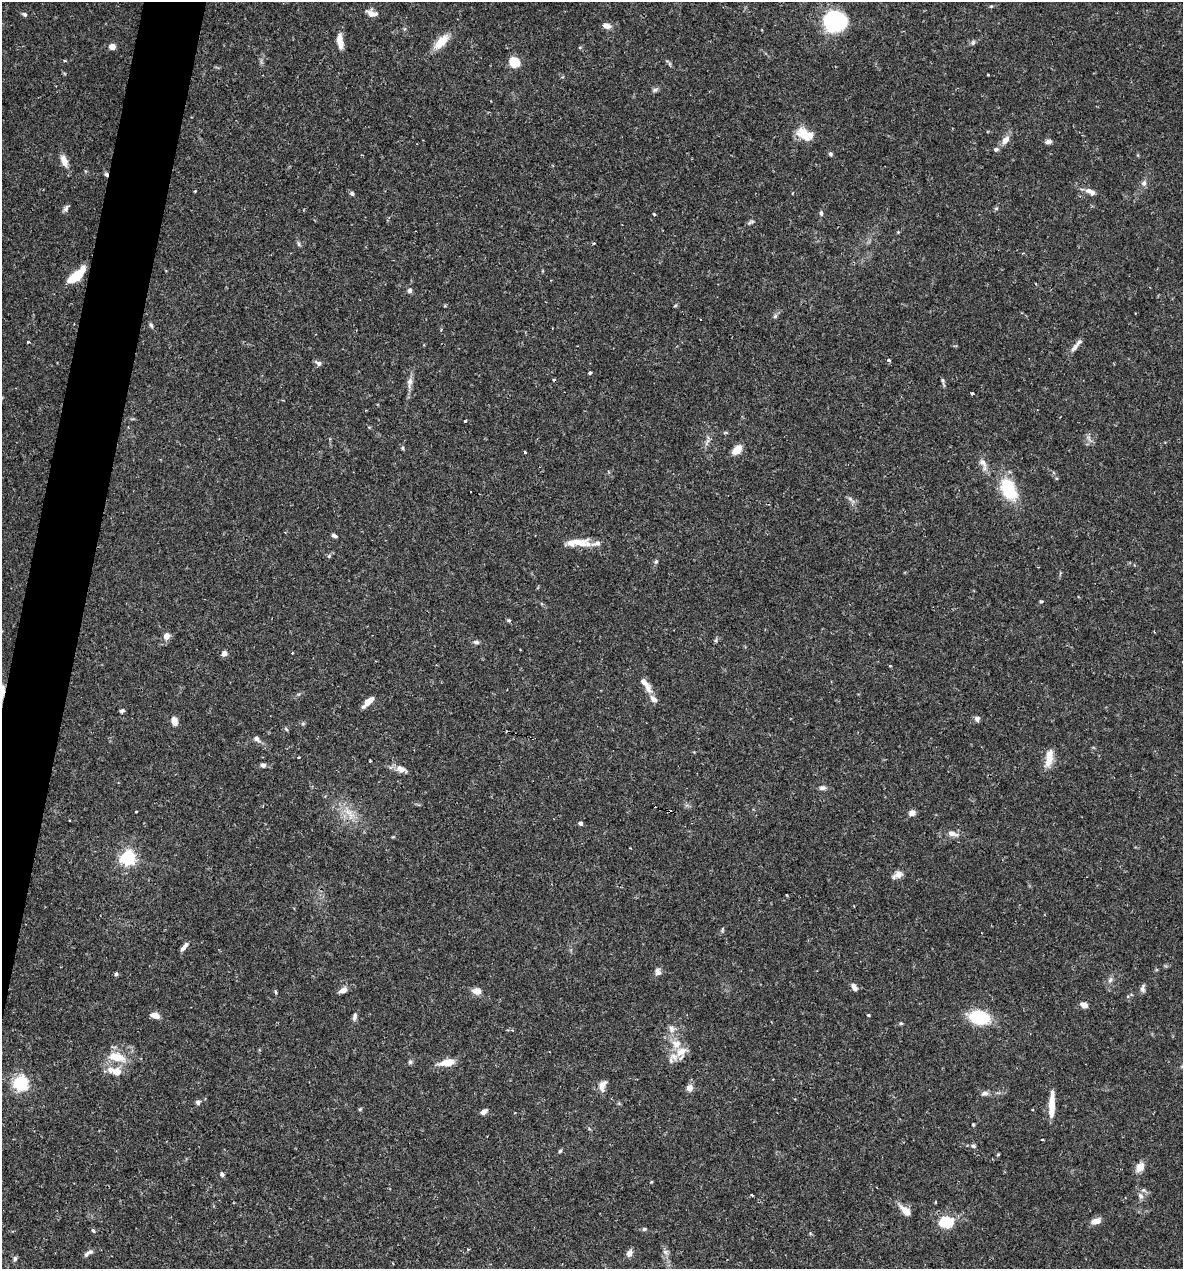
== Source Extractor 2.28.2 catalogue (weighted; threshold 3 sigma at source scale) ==
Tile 7 of 4 x 4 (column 3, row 2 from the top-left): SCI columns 2609-3789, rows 2537-3803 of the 5092 x 5073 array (HDU 1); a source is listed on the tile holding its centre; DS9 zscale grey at full resolution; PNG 1185 x 1271 px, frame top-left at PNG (2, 2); no overlay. Shown black and unused: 4% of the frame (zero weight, under 2 of 3 exposures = <1% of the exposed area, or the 3 px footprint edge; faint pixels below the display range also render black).
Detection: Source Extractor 2.28.2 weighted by HDU 2 'WHT'; one run over the whole footprint, this tile lists its part. Background 0.0709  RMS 0.0039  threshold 0.0176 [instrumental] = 3 sigma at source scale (4.5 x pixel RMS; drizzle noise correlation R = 1.50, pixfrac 1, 0.05/0.05 arcsec/px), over >= 5 px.
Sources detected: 142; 4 cosmic-ray / hot-pixel residue — not listed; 8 inside a brighter listed object's ellipse — not listed separately; the other 130 listed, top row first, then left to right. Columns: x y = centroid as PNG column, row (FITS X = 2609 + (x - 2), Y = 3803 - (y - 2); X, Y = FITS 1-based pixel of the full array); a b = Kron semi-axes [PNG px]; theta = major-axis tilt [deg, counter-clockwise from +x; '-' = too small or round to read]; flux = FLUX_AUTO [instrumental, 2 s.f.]
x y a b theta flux
371 13 12 7 -20 2.6
24 14 6 5 - 0.77
834 21 14 13 - 58
606 26 11 7 -14 2
340 41 18 7 -82 4
441 42 16 8 47 8.2
973 43 8 5 64 0.76
112 46 6 5 - 3.2
65 61 5 3 - 0.36
514 62 9 8 - 8.7
988 75 4 2 - 0.3
655 90 8 5 27 0.93
805 135 25 14 -39 6.2
1005 140 12 7 51 2.6
1048 142 8 5 7 1.1
996 149 7 5 10 0.79
830 154 5 5 - 0.74
64 161 16 8 -69 3.2
106 174 5 4 - 0.98
1144 183 8 7 - 1.3
195 191 3 2 - 0.36
1091 192 15 6 -24 2.4
352 194 6 5 - 0.79
66 208 9 5 68 1.1
996 208 6 4 1 0.53
821 213 7 5 -89 0.73
654 214 3 3 - 0.52
751 222 11 4 24 0.84
898 232 4 4 - 0.36
594 243 3 3 - 0.37
299 244 7 4 -71 0.64
76 276 15 6 41 16
410 290 6 6 - 1.1
675 306 6 3 20 0.42
775 316 6 5 - 0.75
151 325 8 5 -62 0.73
1075 347 15 6 50 2
888 360 4 4 - 0.95
318 363 9 6 -27 1.1
590 373 4 3 - 0.66
943 380 6 5 - 0.68
410 382 16 7 82 2.4
972 393 4 3 - 1.3
465 421 3 3 - 0.7
402 448 6 4 -89 0.49
737 450 8 6 43 6.8
525 452 3 3 - 0.41
983 463 13 8 -49 2.4
1009 489 28 16 -64 16
850 499 8 4 -37 0.97
334 536 7 4 -22 0.94
580 543 28 11 -4 6.4
329 556 6 5 - 0.63
656 561 6 4 63 0.7
1041 601 4 4 - 0.47
509 620 5 4 - 0.59
166 636 8 7 - 2.5
716 640 6 4 73 0.58
476 642 9 5 -14 0.93
224 653 6 6 - 1.7
292 653 3 3 - 0.32
890 666 3 3 - 0.47
646 685 25 7 -55 3.8
368 702 13 5 44 4.3
122 711 6 4 29 0.77
977 719 7 6 - 1.3
174 721 11 7 -76 2.2
257 739 8 6 -52 1.4
299 757 3 2 - 0.37
1049 757 23 8 81 5.3
370 761 2 2 - 0.37
263 765 5 5 - 1.2
401 769 16 8 -14 2.8
822 788 9 6 7 1.1
136 811 3 2 - 0.29
349 813 22 9 -52 5.5
912 813 7 6 - 2.1
581 823 4 4 - 1.4
952 834 15 6 -14 2.4
630 848 2 2 - 0.28
128 858 6 6 - 100
897 875 13 7 26 2.5
183 948 9 5 38 1.3
658 972 10 7 -79 1.6
116 974 5 4 - 0.63
1110 980 8 4 45 0.98
854 987 9 6 -62 1.7
1143 988 10 5 83 1.2
343 990 10 6 28 2.3
275 991 5 4 - 0.62
476 991 10 7 -11 2.9
1084 1005 7 6 - 2.5
868 1015 3 3 - 0.53
155 1016 10 6 -16 2.5
355 1016 12 5 76 1.2
979 1017 15 10 -12 26
901 1023 5 4 - 0.46
672 1029 11 8 -80 2.1
681 1051 18 13 37 5.6
117 1057 28 12 -16 8
410 1062 6 6 - 0.72
447 1062 14 7 8 6.5
117 1072 10 9 - 3.9
20 1083 6 6 - 95
602 1086 13 8 77 2.9
690 1088 7 7 - 2.3
985 1093 8 6 4 1.4
198 1102 6 6 - 0.97
1052 1105 29 6 88 7.2
360 1109 5 4 - 0.45
484 1112 8 5 35 1.7
973 1124 4 3 - 0.36
973 1146 6 5 - 0.85
560 1151 5 5 - 0.58
998 1154 5 3 - 0.33
1140 1167 13 9 58 3
222 1174 6 5 - 0.9
651 1182 4 3 - 0.39
751 1195 3 2 - 0.5
1140 1196 9 6 -45 1.3
935 1202 3 2 - 0.56
905 1211 14 7 -42 4.2
1096 1221 10 6 16 3.3
946 1223 15 10 0 14
644 1229 5 5 - 0.61
93 1231 5 4 - 0.6
665 1252 7 6 - 1.1
88 1253 14 5 33 1.5
629 1253 7 6 - 2.3
15 1259 7 5 76 0.89
Overlapping masked pixels (flux is a lower limit): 1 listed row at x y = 106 174